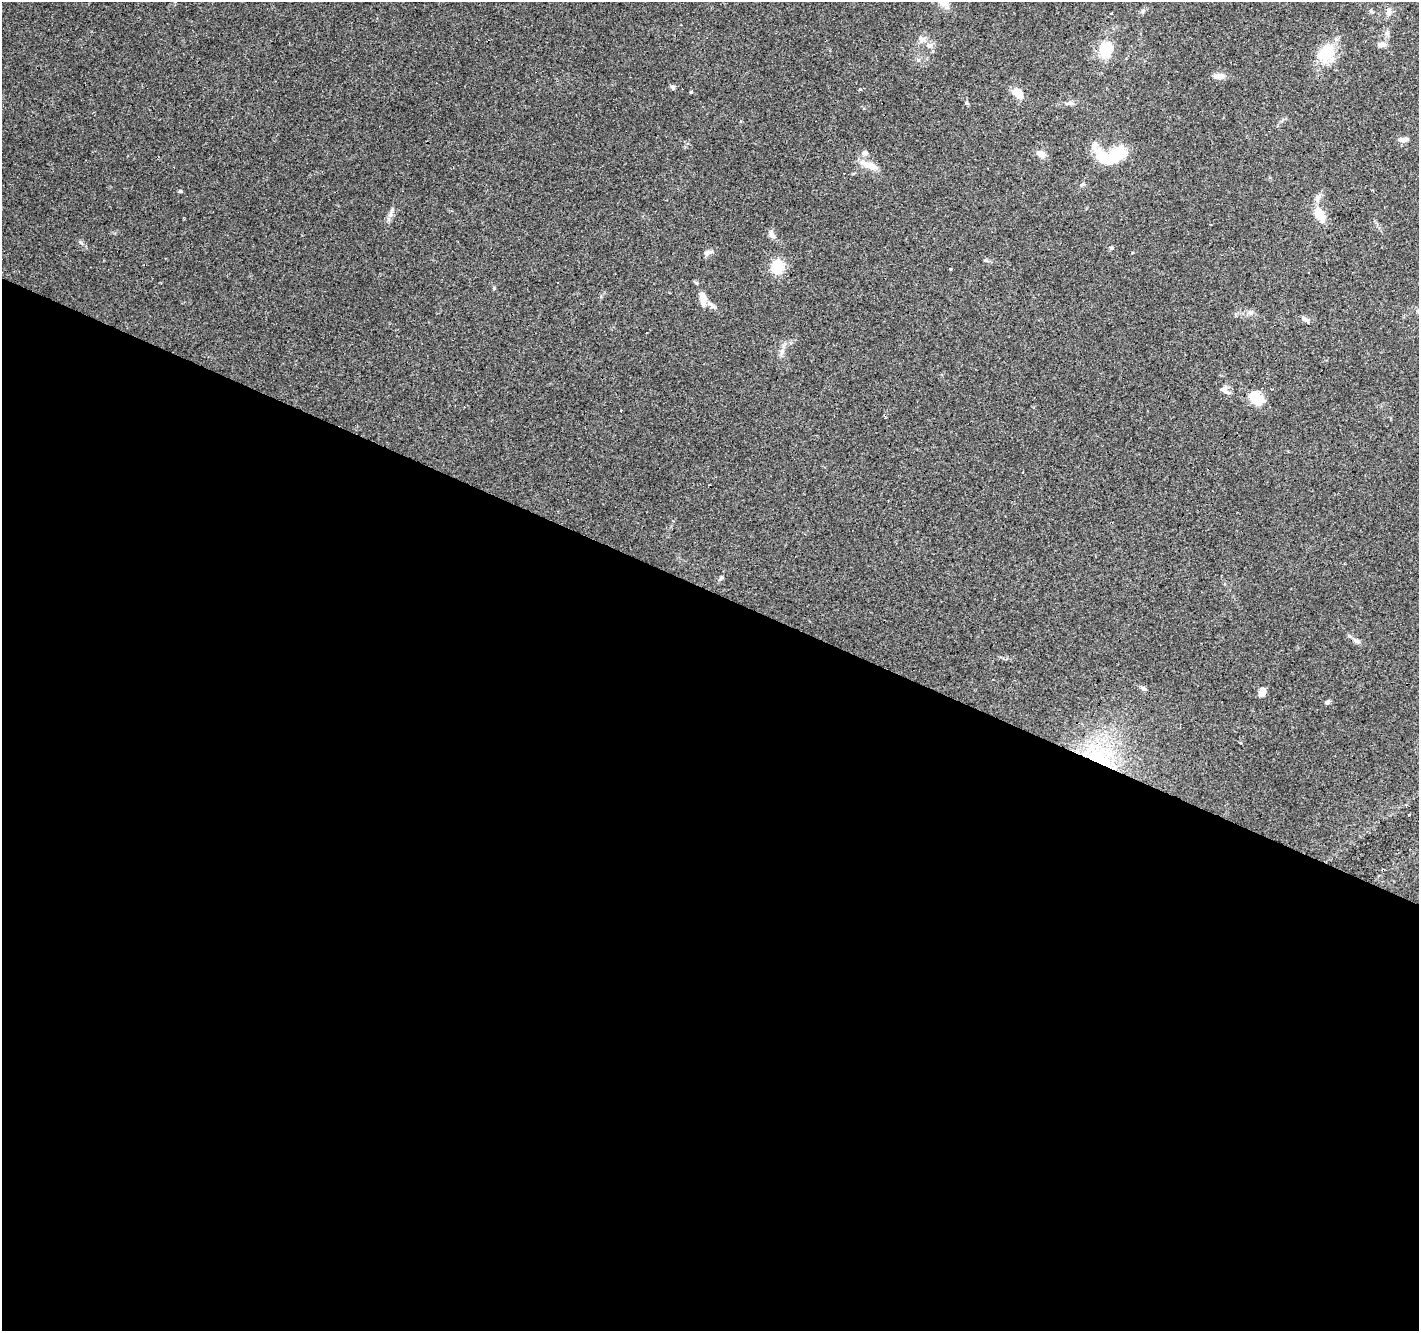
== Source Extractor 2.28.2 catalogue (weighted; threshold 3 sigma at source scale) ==
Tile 14 of 4 x 4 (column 2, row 4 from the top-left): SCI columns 1417-2833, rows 201-1529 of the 5670 x 5783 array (HDU 1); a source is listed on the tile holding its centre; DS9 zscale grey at full resolution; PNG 1421 x 1333 px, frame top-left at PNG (2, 2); no overlay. Shown black and unused: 56% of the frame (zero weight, under 3 of 4 exposures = <1% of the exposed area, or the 3 px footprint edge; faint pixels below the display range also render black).
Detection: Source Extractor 2.28.2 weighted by HDU 2 'WHT'; one run over the whole footprint, this tile lists its part. Background 0.0903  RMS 0.0053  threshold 0.0239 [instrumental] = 3 sigma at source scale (4.5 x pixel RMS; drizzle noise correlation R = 1.50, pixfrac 1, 0.0396/0.0396 arcsec/px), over >= 5 px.
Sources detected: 49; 7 cosmic-ray / hot-pixel residue — not listed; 2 inside a brighter listed object's ellipse — not listed separately; the other 40 listed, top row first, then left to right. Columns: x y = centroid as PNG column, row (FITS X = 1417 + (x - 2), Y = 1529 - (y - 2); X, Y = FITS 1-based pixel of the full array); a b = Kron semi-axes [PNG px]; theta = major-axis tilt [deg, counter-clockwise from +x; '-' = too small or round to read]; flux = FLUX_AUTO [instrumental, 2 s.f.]
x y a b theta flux
1143 11 7 5 47 1.1
1389 12 9 7 79 2.2
921 39 13 8 -70 2.7
1382 45 11 7 2 2.3
1106 50 17 14 -82 15
1326 53 25 19 52 16
1219 76 15 6 -5 3.7
673 87 6 6 - 1.2
691 92 3 3 - 3.1
1018 93 13 9 -45 6.4
1070 103 9 6 9 1.7
1403 140 13 6 6 2.3
865 153 8 7 - 1.9
1041 154 12 8 -31 3.5
1112 156 34 18 13 26
870 165 24 8 -20 6
180 191 4 4 - 0.82
392 210 9 3 45 1
1320 214 20 10 -52 8.7
772 234 10 6 -60 2.6
80 242 9 3 -34 1
1111 248 6 4 43 0.69
708 253 13 7 23 2.3
986 260 6 4 -2 0.75
777 266 8 8 - 23
950 269 3 3 - 4.5
494 288 6 3 73 0.56
703 299 20 9 -86 5.5
1250 312 6 6 - 1.4
1306 319 13 4 -35 1.5
782 351 10 5 63 2.1
1225 390 14 9 -45 3
1257 398 18 12 -41 12
1022 472 3 2 - 0.83
721 578 6 5 - 0.83
1357 641 9 6 -19 1.8
1144 688 8 5 -21 1.1
1262 692 8 6 63 4.9
1327 702 6 5 - 1.2
1101 761 56 29 -81 58
Overlapping masked pixels (flux is a lower limit): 2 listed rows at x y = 1357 641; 1101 761
Unlisted compact peaks at least as high as the median listed source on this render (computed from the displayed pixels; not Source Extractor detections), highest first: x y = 966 103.